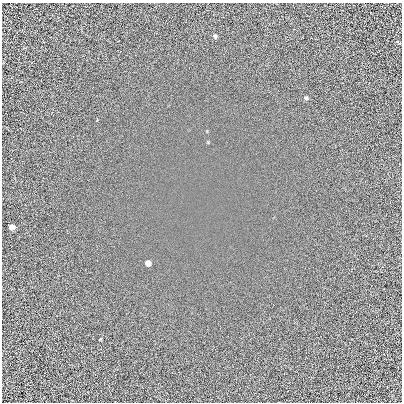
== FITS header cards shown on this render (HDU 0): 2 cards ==
NAXIS1  =                  400 /
NAXIS2  =                  400 /

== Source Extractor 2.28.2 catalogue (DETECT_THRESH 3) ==
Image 400 x 400 px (HDU 0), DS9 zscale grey, 1 PNG px = 1 image px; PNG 404 x 404 px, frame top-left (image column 1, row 400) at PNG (2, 3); no overlay
Background 0.00743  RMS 0.99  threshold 2.98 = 3 sigma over >= 5 px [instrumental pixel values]
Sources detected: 4; all 4 listed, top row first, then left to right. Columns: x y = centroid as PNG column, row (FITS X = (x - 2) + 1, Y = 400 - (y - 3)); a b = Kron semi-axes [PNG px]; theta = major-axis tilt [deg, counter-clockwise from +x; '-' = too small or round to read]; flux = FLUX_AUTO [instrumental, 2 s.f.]
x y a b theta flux
215 36 5 4 - 110
306 98 4 4 - 98
12 227 5 5 - 520
148 263 5 5 - 530